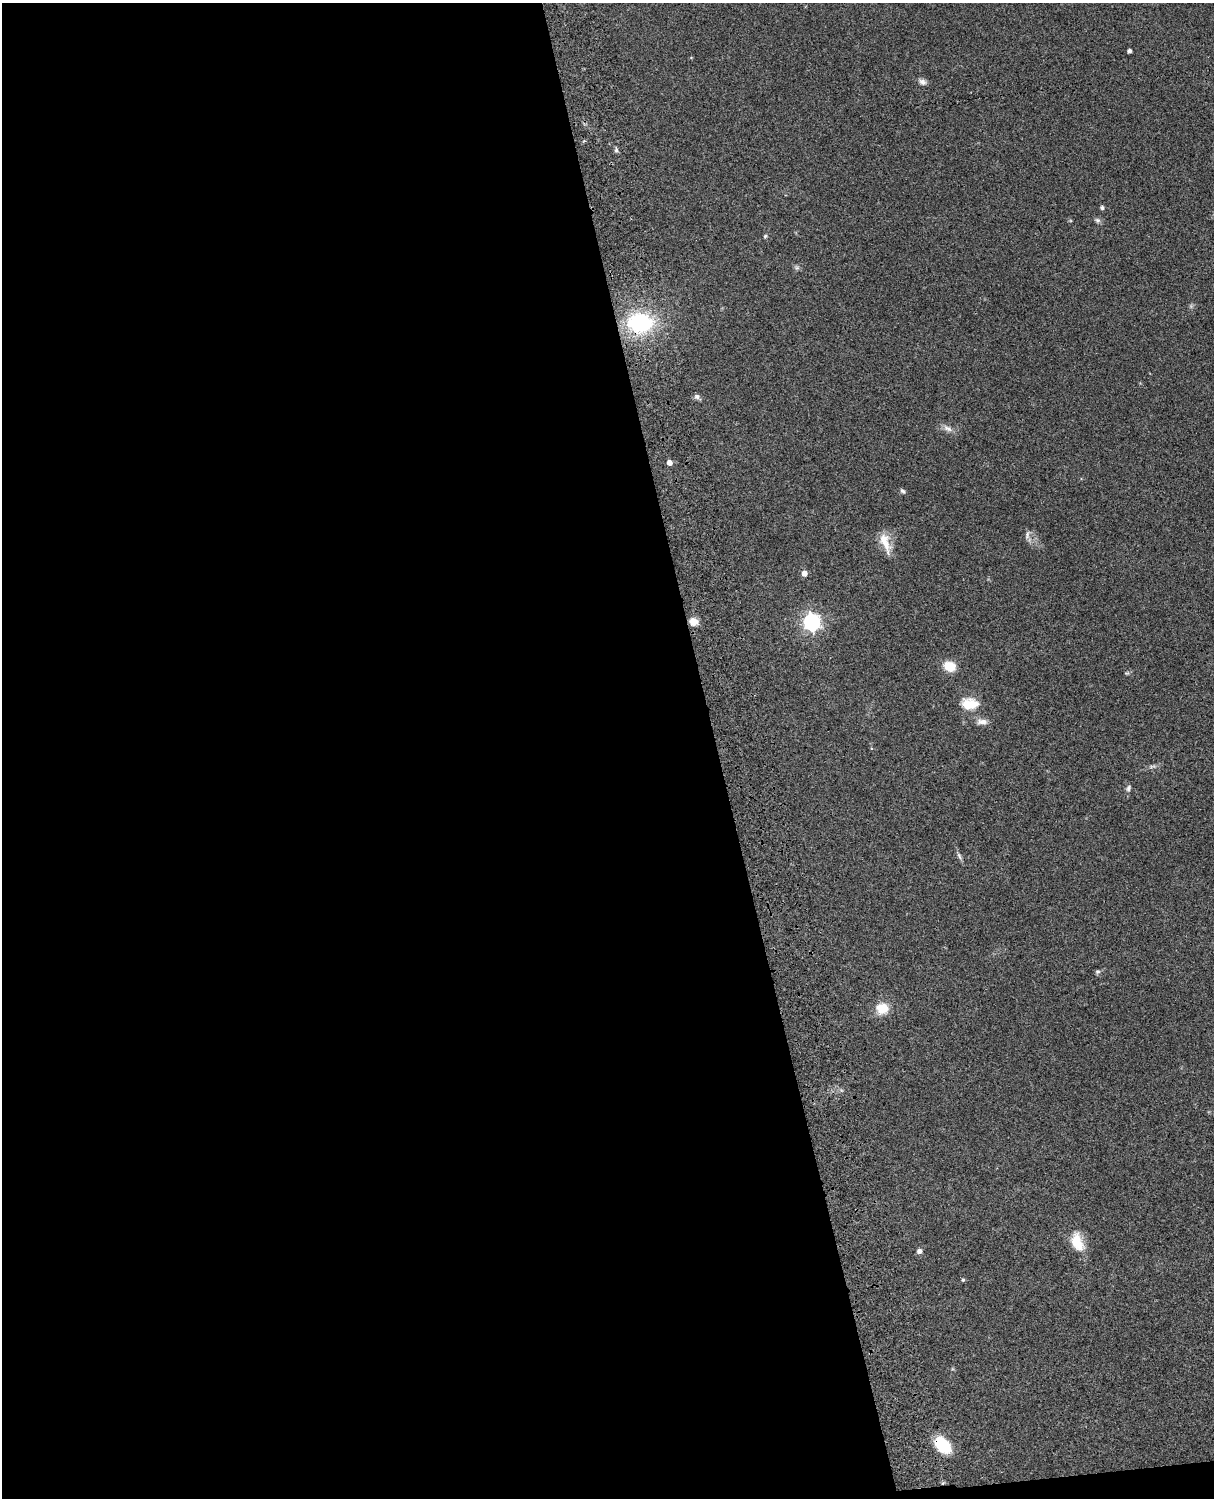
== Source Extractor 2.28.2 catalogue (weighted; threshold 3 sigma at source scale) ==
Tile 9 of 4 x 3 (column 1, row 3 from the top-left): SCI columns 121-1332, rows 277-1772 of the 5089 x 4927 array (HDU 1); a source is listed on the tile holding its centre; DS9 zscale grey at full resolution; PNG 1216 x 1500 px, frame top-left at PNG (2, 3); no overlay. Shown black and unused: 60% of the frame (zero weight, under 3 of 4 exposures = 6% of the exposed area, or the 3 px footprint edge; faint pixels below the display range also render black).
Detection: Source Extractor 2.28.2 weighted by HDU 2 'WHT'; one run over the whole footprint, this tile lists its part. Background 0.0961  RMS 0.0063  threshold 0.0281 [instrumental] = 3 sigma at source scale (4.5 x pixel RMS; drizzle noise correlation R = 1.50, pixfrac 1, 0.05/0.05 arcsec/px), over >= 5 px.
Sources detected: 30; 1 too faint to see at this stretch — not listed; the other 29 listed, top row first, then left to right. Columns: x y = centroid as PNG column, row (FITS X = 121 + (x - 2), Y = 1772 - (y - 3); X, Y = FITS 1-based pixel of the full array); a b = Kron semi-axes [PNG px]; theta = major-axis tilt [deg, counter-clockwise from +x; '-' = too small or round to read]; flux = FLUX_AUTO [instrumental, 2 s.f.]
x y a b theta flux
1129 51 4 4 - 2
922 82 10 7 -27 2.4
616 150 7 5 -88 1.4
1102 208 4 4 - 1.5
1097 220 8 7 - 1.6
765 236 5 5 - 0.91
797 268 7 6 - 1.4
640 323 27 20 -3 60
697 396 8 7 - 1.8
948 428 14 7 -26 3.6
669 463 5 4 - 4
903 491 7 5 -42 1.3
1027 535 13 6 79 2.1
885 544 28 11 -61 9.9
804 573 6 5 - 4.1
694 621 10 9 - 5.4
812 622 7 6 - 220
950 666 11 9 -21 13
1127 673 7 4 0 0.81
970 704 23 14 -5 13
982 722 16 8 -4 3.9
1128 788 10 6 70 1.7
959 856 11 5 -61 1.8
1097 971 7 6 - 1.1
882 1008 17 15 -8 9.9
1077 1242 24 14 -70 14
919 1251 6 6 - 2.3
963 1280 5 4 - 0.83
942 1445 16 10 -47 28
Overlapping masked pixels (flux is a lower limit): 2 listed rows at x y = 640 323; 942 1445